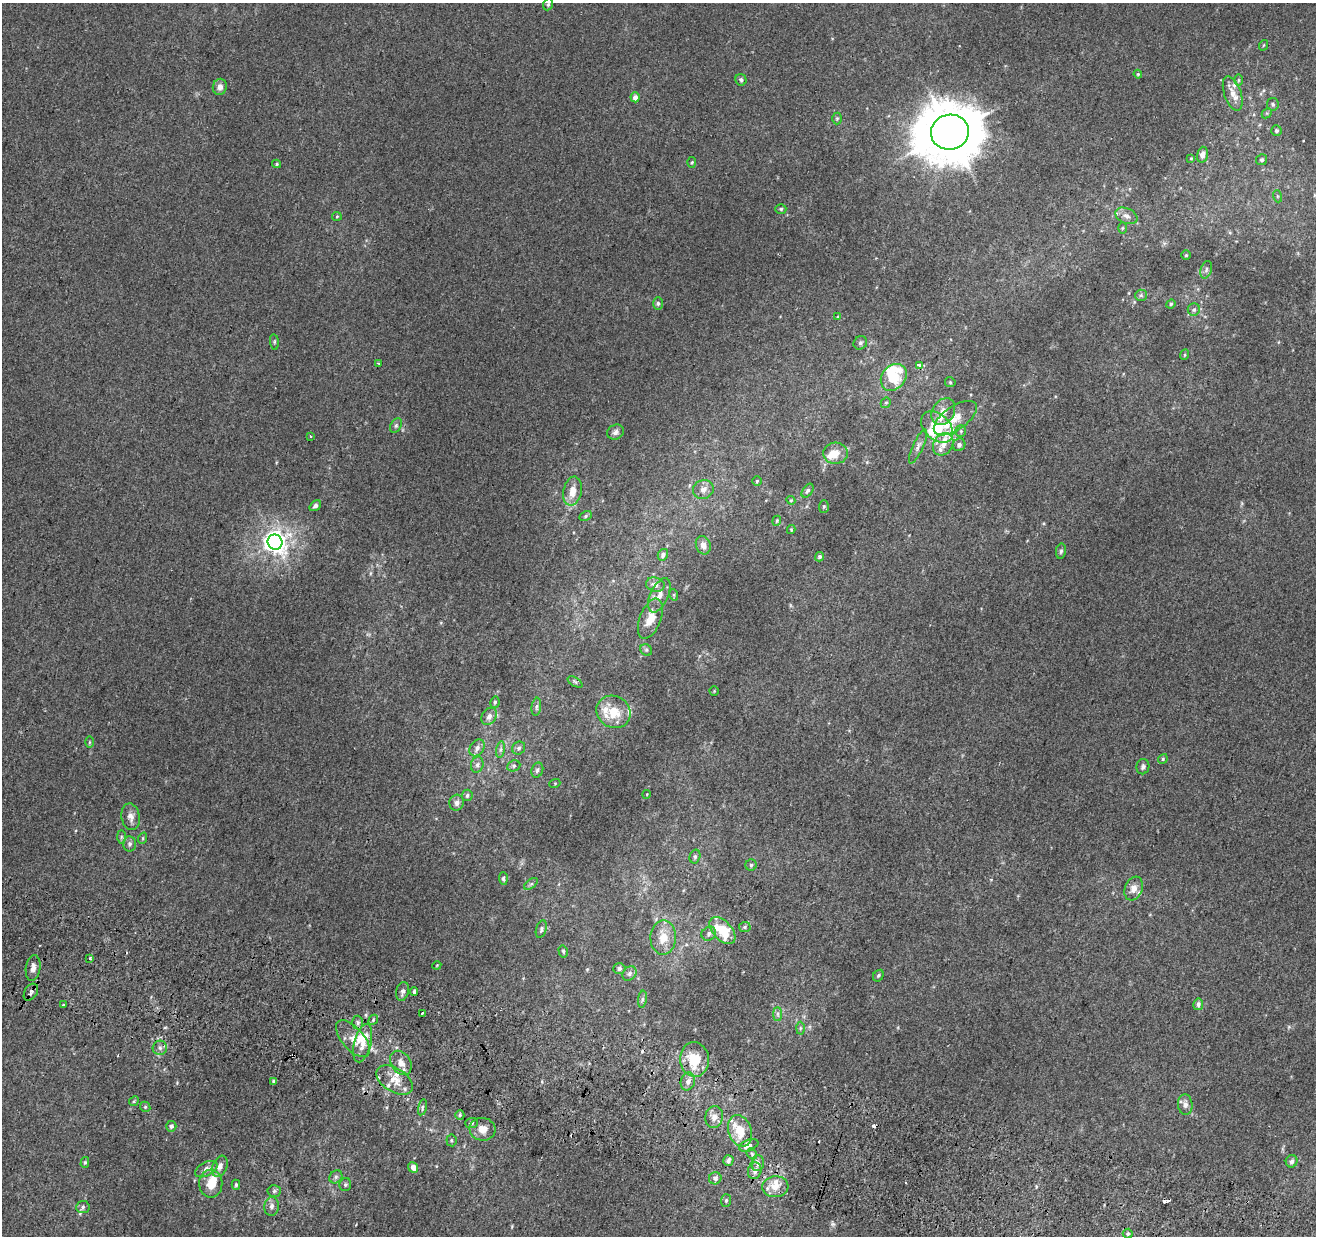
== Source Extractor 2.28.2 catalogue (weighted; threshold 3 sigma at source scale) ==
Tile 6 of 4 x 4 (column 2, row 2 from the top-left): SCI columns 1335-2648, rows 2790-4023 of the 5290 x 5516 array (HDU 1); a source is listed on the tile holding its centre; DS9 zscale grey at full resolution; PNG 1318 x 1238 px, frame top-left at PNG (2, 3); each listed source drawn as its Kron ellipse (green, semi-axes under 4 px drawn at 4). Shown black and unused: <1% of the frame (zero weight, under 2 of 3 exposures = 2% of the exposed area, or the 3 px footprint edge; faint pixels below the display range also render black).
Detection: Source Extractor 2.28.2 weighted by HDU 2 'WHT'; one run over the whole footprint, this tile lists its part. Background 0.00623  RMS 0.0056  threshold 0.0254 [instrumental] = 3 sigma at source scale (4.5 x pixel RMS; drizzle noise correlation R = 1.50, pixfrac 1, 0.0396/0.0396 arcsec/px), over >= 5 px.
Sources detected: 189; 3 inside a brighter object's white glare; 5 cosmic-ray / hot-pixel residue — neither listed nor drawn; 21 inside a brighter listed object's ellipse — not listed separately; the other 160 listed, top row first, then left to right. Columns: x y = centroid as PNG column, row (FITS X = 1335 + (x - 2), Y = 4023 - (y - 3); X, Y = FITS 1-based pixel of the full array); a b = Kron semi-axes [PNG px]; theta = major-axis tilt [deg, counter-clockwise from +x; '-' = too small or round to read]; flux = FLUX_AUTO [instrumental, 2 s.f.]
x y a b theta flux
548 4 6 4 69 0.83
1264 45 5 3 - 0.5
1138 74 4 4 - 0.6
741 80 6 5 - 1.3
1238 80 6 4 90 0.8
220 87 8 7 - 2.7
1233 93 18 8 -71 5.3
635 97 5 4 - 3.2
1273 104 6 6 - 1.2
1267 113 6 4 43 0.76
837 118 6 5 - 0.83
1276 131 5 5 - 1.1
950 132 19 17 14 3200
1202 155 8 5 75 2.9
1191 158 4 3 - 0.54
1262 160 5 5 - 1.2
692 162 5 4 - 0.73
277 164 4 4 - 0.65
1277 196 6 4 -71 0.72
781 209 5 4 - 0.89
337 216 5 4 - 0.63
1126 216 11 7 -23 3.4
1122 228 6 4 89 0.64
1186 255 5 5 - 0.74
1206 270 9 5 72 1.5
1141 295 6 5 - 1.2
658 303 6 5 - 1.2
1171 304 5 4 - 0.8
1194 310 6 6 - 1.6
838 317 4 3 - 0.58
274 342 8 4 -83 0.95
860 343 7 6 - 1.2
1184 355 5 3 - 0.53
378 363 3 3 - 0.67
919 366 4 3 - 4.3
894 377 15 11 49 22
950 382 5 5 - 0.73
886 403 5 4 - 0.85
943 412 14 11 57 6
955 418 25 11 35 9.4
396 425 8 5 63 1.3
937 427 18 12 -42 17
961 431 6 5 - 0.93
615 432 8 7 - 2.2
311 436 3 2 - 0.69
943 444 12 9 57 5.1
959 445 6 6 - 2
918 446 18 5 66 2.5
835 453 12 10 4 6.8
757 481 5 4 - 0.73
703 489 10 9 - 3.2
572 491 14 9 78 7.2
807 491 8 5 55 1.2
791 500 4 4 - 0.59
315 506 6 4 38 1.7
824 506 6 5 - 0.8
585 516 6 4 28 0.94
777 521 5 4 - 0.68
791 530 4 4 - 0.56
275 542 8 7 - 420
703 545 9 7 -72 3.8
1061 551 7 5 79 1.2
663 555 6 5 - 1.8
820 557 5 4 - 1.3
655 584 9 7 -15 3.5
659 595 18 9 65 5.2
674 595 6 3 -73 0.63
650 619 21 10 69 9.7
646 650 6 5 - 1
575 682 8 3 -32 0.89
714 691 4 4 - 0.6
495 702 6 4 77 0.84
536 707 9 4 83 1.3
613 712 18 15 -30 12
489 716 9 7 55 2.6
89 742 6 4 89 0.61
477 748 9 6 59 2.4
519 748 7 6 - 1.4
501 750 8 4 81 1.3
1163 759 5 4 - 0.75
477 765 8 6 75 1.7
514 766 7 5 22 1.2
1143 767 8 6 77 1.7
537 770 8 5 70 1.7
555 783 5 3 - 0.47
647 794 4 3 - 0.45
467 795 5 5 - 1.4
457 803 8 7 - 2.4
131 817 13 9 -79 3.8
121 837 7 4 -90 1.1
143 838 6 3 72 0.67
130 844 7 6 - 1.6
695 856 7 5 75 1.1
751 865 6 5 - 1.1
503 878 6 4 -87 1.5
531 884 8 4 36 1
1134 888 12 8 69 4.5
745 927 6 5 - 1
541 929 9 5 71 1.3
722 931 16 9 -46 18
709 934 8 6 35 1.8
663 938 17 13 88 9.5
563 951 6 4 -75 0.85
90 958 3 3 - 2.7
437 965 4 3 - 0.41
33 968 13 7 81 3.2
619 968 6 5 - 1.6
629 973 8 6 47 1.6
878 976 6 5 - 0.98
403 991 9 6 75 1.9
414 991 4 3 - 2.1
31 992 9 6 57 2.1
642 999 8 4 82 1.4
1198 1004 6 5 - 1.9
64 1005 3 3 - 4.9
422 1013 3 3 - 2.2
778 1014 7 4 -90 1.3
373 1020 6 4 49 0.88
358 1023 7 5 90 1.5
800 1028 6 4 89 0.98
353 1039 22 11 -49 7.7
363 1043 19 8 76 8
160 1048 7 7 - 1.9
694 1059 17 14 -85 16
401 1063 13 9 -55 5.3
395 1080 20 11 -32 8
273 1081 4 3 - 0.72
688 1081 9 7 76 2.7
134 1101 5 4 - 0.67
1185 1104 10 7 -85 3.2
145 1107 5 5 - 0.85
422 1107 8 3 77 0.91
460 1115 5 4 - 0.94
714 1117 11 8 78 4.1
472 1123 6 5 - 1.1
171 1126 5 5 - 1.7
483 1129 13 11 -6 5.5
740 1131 16 11 -70 13
451 1140 6 5 - 0.8
749 1145 10 5 23 5
752 1154 6 4 -49 1
728 1161 5 5 - 2.1
1292 1161 6 6 - 1.6
85 1162 5 4 - 0.85
758 1163 8 6 82 2.4
220 1166 11 7 68 2.9
413 1167 5 4 - 4.6
206 1169 12 6 28 2.7
755 1171 8 6 76 2.6
336 1177 7 6 - 1.5
715 1178 6 6 - 2.3
211 1184 14 11 -88 8.4
236 1185 5 4 - 0.98
345 1185 6 5 - 1
775 1187 13 10 4 6.7
274 1191 7 5 3 1.2
726 1201 6 5 - 1.1
271 1206 9 7 83 2.5
83 1207 7 6 - 1.4
1128 1234 5 5 - 1.1
Overlapping masked pixels (flux is a lower limit): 1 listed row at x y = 919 366